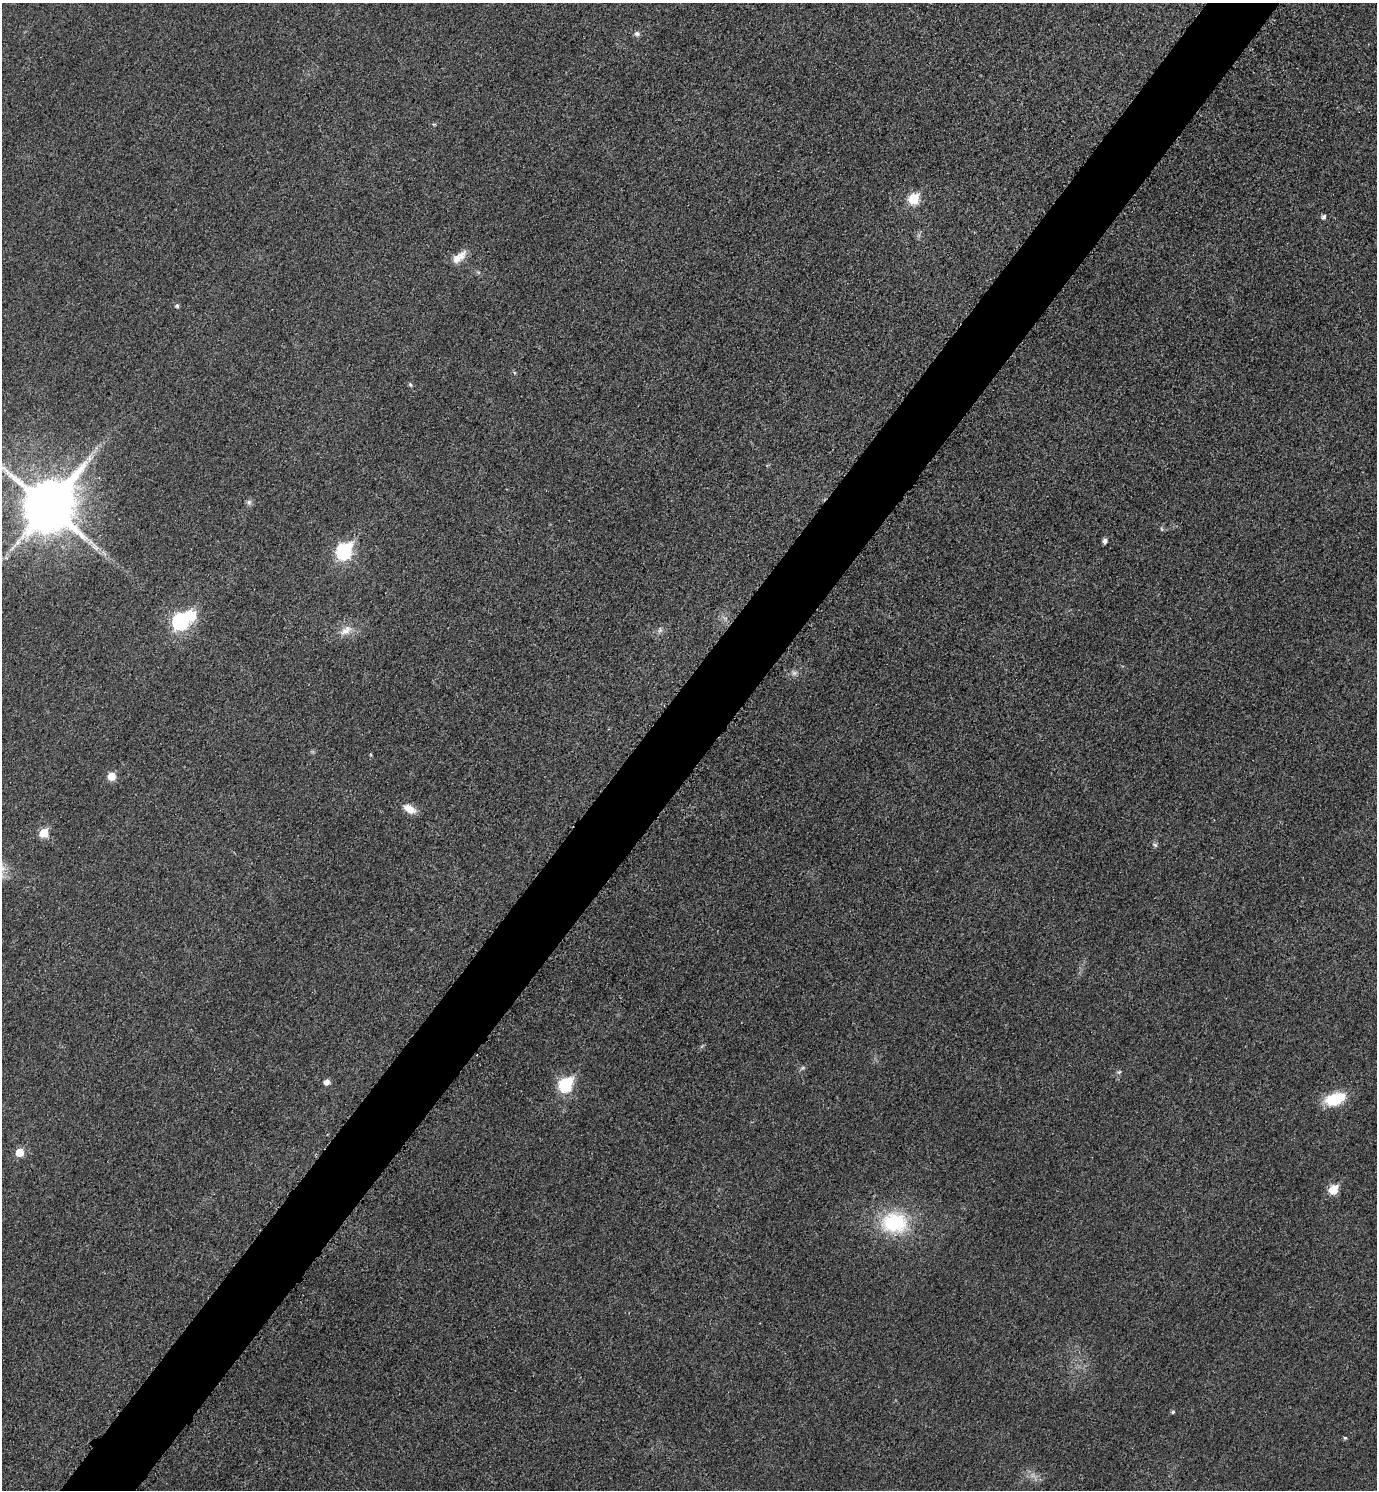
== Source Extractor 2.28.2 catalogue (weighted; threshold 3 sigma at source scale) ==
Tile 7 of 4 x 4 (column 3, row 2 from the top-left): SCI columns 2922-4296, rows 2999-4486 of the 5988 x 5986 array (HDU 1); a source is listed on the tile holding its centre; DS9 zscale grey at full resolution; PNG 1379 x 1492 px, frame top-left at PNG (2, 3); no overlay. Shown black and unused: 5% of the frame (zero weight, under 3 of 5 exposures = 2% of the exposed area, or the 3 px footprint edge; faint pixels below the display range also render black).
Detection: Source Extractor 2.28.2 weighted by HDU 2 'WHT'; one run over the whole footprint, this tile lists its part. Background 0.0321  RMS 0.0055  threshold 0.0249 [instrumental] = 3 sigma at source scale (4.5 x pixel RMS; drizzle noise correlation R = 1.50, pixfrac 1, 0.05/0.05 arcsec/px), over >= 5 px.
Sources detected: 33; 2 too faint to see at this stretch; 1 cosmic-ray / hot-pixel residue — not listed; the other 30 listed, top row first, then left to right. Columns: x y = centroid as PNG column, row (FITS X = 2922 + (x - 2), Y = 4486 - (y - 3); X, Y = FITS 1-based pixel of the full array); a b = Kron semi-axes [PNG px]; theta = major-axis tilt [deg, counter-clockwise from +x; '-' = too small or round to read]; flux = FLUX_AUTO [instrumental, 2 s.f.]
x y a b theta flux
637 34 8 7 - 1.7
434 124 6 3 16 0.65
913 199 6 6 - 33
1323 217 6 5 - 1.4
459 257 22 10 38 6.6
177 306 5 5 - 1.2
410 385 6 4 -49 0.92
249 502 8 7 - 1.6
48 506 17 15 50 3500
1105 541 5 5 - 2.3
344 551 9 7 53 99
191 616 8 7 - 17
180 621 8 7 - 110
346 630 20 10 32 6.3
660 630 9 6 84 1.8
370 754 5 4 - 0.7
111 776 6 5 - 12
409 809 15 8 -30 6.8
44 833 6 6 - 16
1155 845 7 5 -30 1.1
802 1068 9 5 27 1.2
1119 1072 6 6 - 1
326 1082 5 5 - 3.8
566 1085 8 7 - 68
1335 1099 22 12 18 21
19 1152 6 6 - 12
1333 1189 6 5 - 23
895 1223 34 28 -6 41
1173 1412 5 4 - 0.96
1345 1438 5 4 - 0.81
Isophote crosses this tile's border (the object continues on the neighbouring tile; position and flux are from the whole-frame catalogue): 1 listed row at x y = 48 506